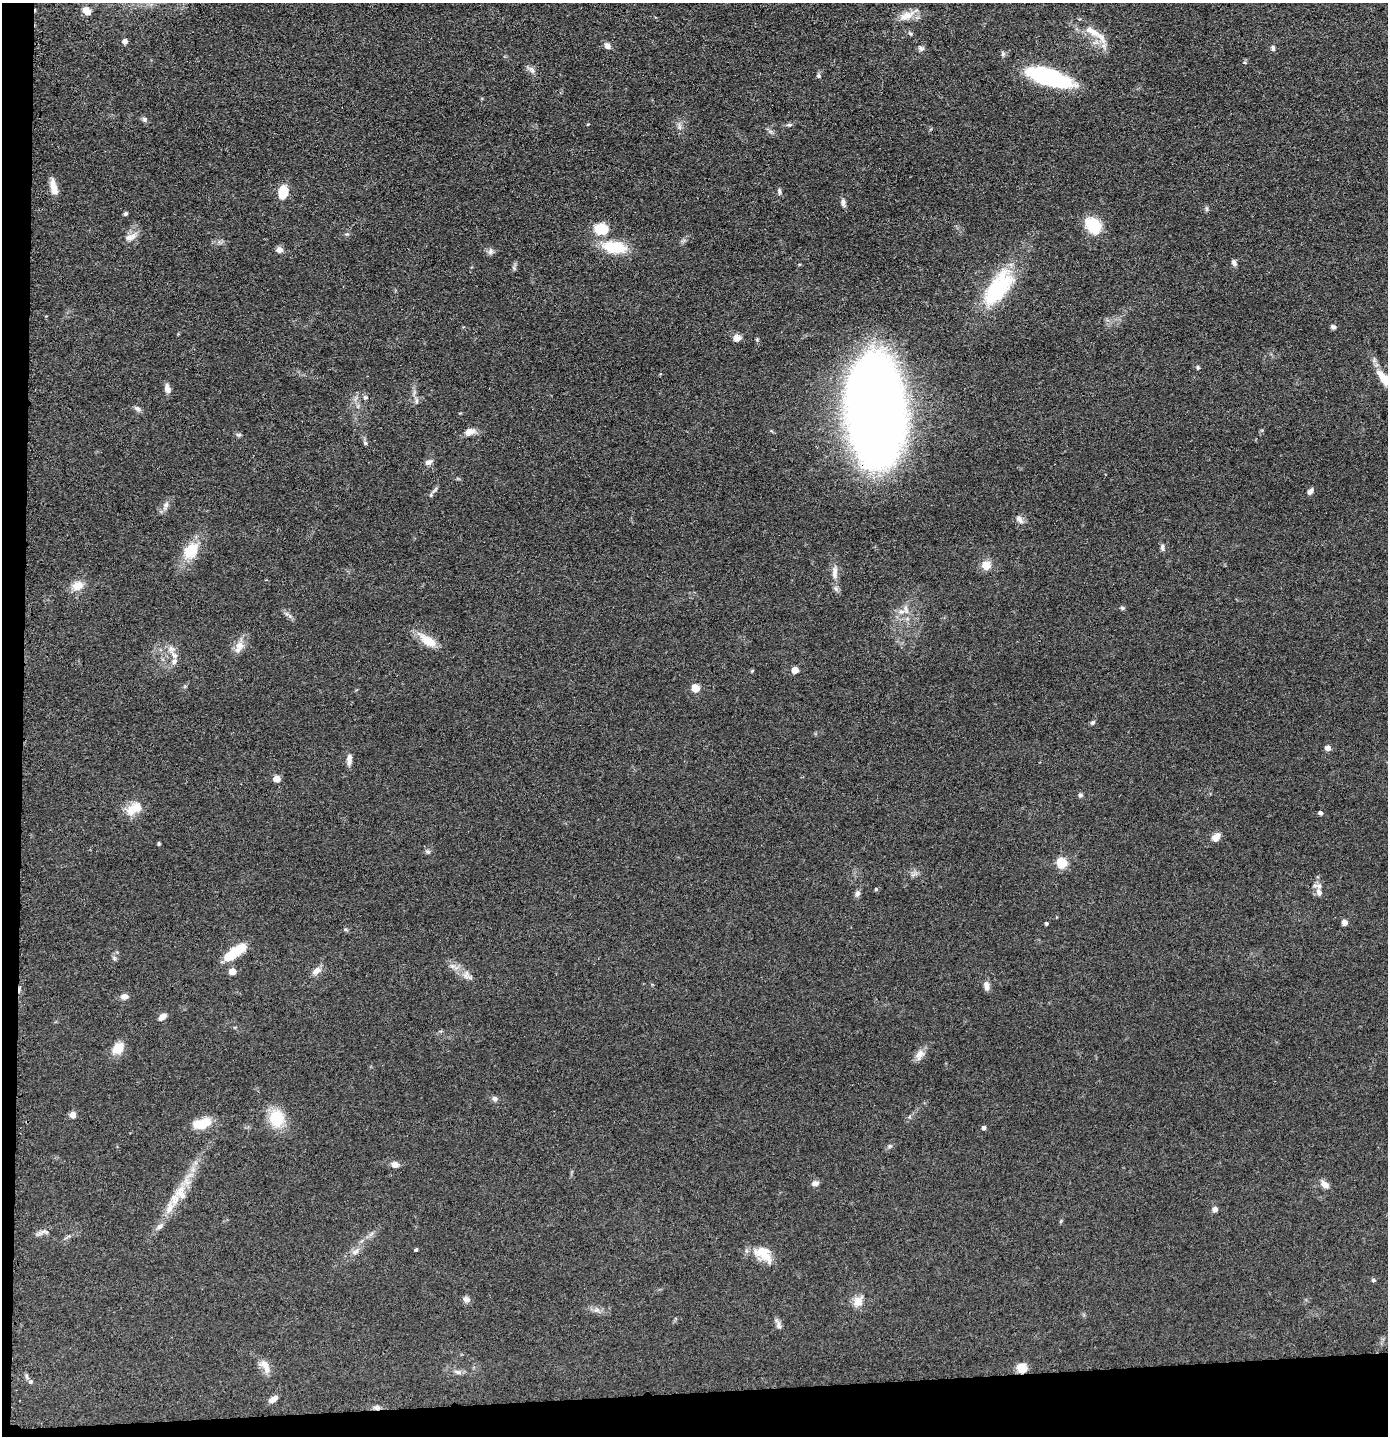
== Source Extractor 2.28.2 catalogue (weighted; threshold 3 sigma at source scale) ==
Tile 7 of 3 x 3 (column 1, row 3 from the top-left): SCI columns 71-1456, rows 13-1446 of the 4299 x 4322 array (HDU 1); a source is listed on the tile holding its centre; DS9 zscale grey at full resolution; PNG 1390 x 1438 px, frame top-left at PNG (2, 3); no overlay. Shown black and unused: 5% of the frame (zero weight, under 3 of 4 exposures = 2% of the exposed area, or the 3 px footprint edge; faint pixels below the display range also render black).
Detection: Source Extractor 2.28.2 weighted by HDU 2 'WHT'; one run over the whole footprint, this tile lists its part. Background 0.0726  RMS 0.0063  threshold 0.0285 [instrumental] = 3 sigma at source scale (4.5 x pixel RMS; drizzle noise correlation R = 1.50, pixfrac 1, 0.05/0.05 arcsec/px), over >= 5 px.
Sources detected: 122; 1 inside a brighter object's white glare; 1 cosmic-ray / hot-pixel residue — not listed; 8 inside a brighter listed object's ellipse — not listed separately; the other 112 listed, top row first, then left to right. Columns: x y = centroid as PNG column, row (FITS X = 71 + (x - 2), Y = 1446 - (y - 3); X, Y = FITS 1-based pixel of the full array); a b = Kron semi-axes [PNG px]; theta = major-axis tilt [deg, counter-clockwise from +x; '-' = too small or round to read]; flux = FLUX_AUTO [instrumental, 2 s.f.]
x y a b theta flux
87 11 9 6 -43 3.6
906 16 21 10 22 7.9
910 33 6 4 -19 0.91
1101 37 24 9 -52 7.2
125 41 5 4 - 2.8
607 46 8 6 -47 3.1
921 48 9 7 -37 1.7
1273 48 8 5 -77 1.4
1003 54 7 5 89 1.4
532 70 10 6 -48 2.3
818 76 6 4 -40 1
1048 77 48 16 -18 67
144 120 6 6 - 1.5
789 125 10 4 5 1.2
54 187 19 7 -77 6.8
779 191 8 4 -78 1.3
283 192 14 9 81 12
843 203 12 5 -83 2.1
1206 209 6 4 90 1
126 214 6 4 48 1.1
1093 225 14 10 -47 32
601 229 19 14 -3 14
129 237 11 10 - 4.1
614 247 25 12 -8 25
279 250 9 8 - 2.6
490 251 9 7 79 2.1
1234 263 8 5 -65 2
1000 288 42 22 67 47
1333 327 6 5 - 1.8
737 338 9 8 - 3.4
1198 368 6 4 -83 0.86
1384 378 22 9 -54 11
167 388 11 7 -72 3.7
365 397 7 5 1 1.3
416 400 7 4 -72 1.2
137 409 9 6 -43 1.9
875 411 77 37 -86 1200
469 432 11 7 21 5.3
238 435 7 5 -2 1.2
365 443 6 5 - 1.1
428 462 11 7 27 2.5
435 490 12 3 45 1.3
1310 491 8 5 46 2.4
166 505 11 6 67 2.8
1020 519 12 7 -53 2.9
1162 547 9 6 -84 1.9
191 551 21 14 53 18
986 565 9 9 - 7.5
835 571 15 7 80 4.1
78 586 15 11 20 7.2
1122 608 6 5 - 0.93
906 609 13 6 -81 3.7
427 640 25 11 -35 11
238 649 21 9 80 5.4
174 655 18 7 -53 4.6
795 670 5 5 - 12
696 688 5 5 - 20
1093 722 6 5 - 1.2
1328 748 6 5 - 3
349 759 14 6 82 3.5
277 779 5 5 - 11
1080 795 6 5 - 1.4
132 809 21 12 63 9.2
1320 813 4 4 - 2
1216 837 10 7 49 5.7
159 843 5 4 - 0.77
427 851 7 5 -18 1.3
1062 863 5 5 - 47
876 889 5 5 - 0.83
1319 892 14 7 -62 3.3
857 893 7 6 - 2.3
1344 922 6 5 - 3.2
1046 923 4 3 - 1.2
235 952 25 9 36 20
114 958 6 5 - 1.2
452 966 7 5 -44 1.7
232 971 5 4 - 10
316 971 11 7 39 4.6
466 974 13 7 83 3.3
986 986 11 6 -81 3.6
124 996 9 6 -3 3.2
162 1017 10 6 38 3.6
118 1048 15 11 44 8.9
920 1054 15 10 65 4.7
495 1099 7 6 - 1.9
73 1115 6 6 - 3.5
276 1118 17 14 -80 23
202 1123 24 12 14 12
984 1128 4 4 - 2.2
890 1146 6 5 - 1.1
395 1164 9 7 -16 3.3
815 1183 9 7 6 2.3
1325 1184 11 7 -35 3.9
175 1199 23 12 76 10
1215 1209 6 5 - 2.6
1061 1221 6 3 71 0.68
159 1226 10 6 26 2.5
44 1232 15 5 5 2.4
416 1249 3 3 - 1
355 1251 12 7 39 3.3
763 1254 27 15 -36 13
1373 1280 6 4 21 0.92
466 1299 9 8 - 2.5
858 1301 13 10 58 6.3
596 1310 7 4 18 1.6
778 1324 17 6 -68 2.3
265 1366 21 9 -60 6
1022 1368 5 5 - 41
458 1372 10 5 -16 2.3
27 1376 8 4 -81 1.2
273 1399 9 5 32 4.6
377 1407 9 7 -2 2
Overlapping masked pixels (flux is a lower limit): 3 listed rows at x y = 875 411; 1022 1368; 377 1407
Isophote crosses this tile's border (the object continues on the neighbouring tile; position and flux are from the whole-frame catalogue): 1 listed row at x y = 1384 378